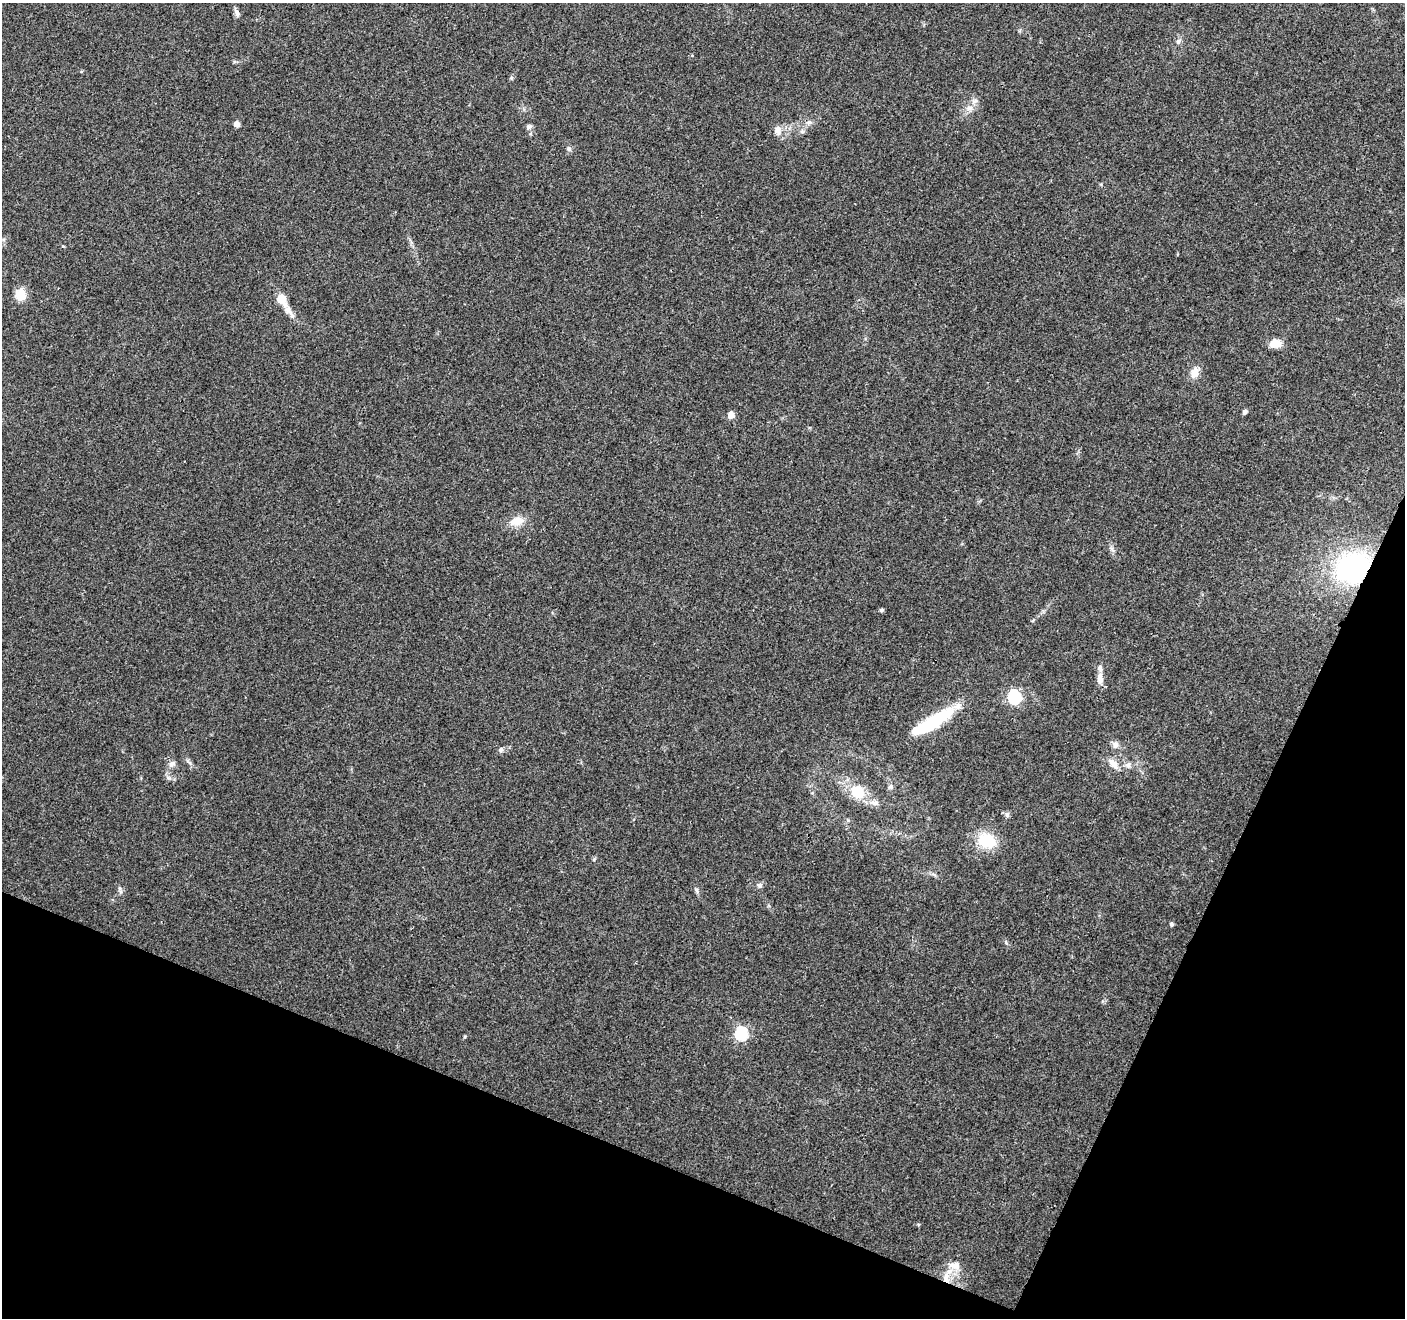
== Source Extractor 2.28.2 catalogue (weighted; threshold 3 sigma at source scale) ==
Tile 15 of 4 x 4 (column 3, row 4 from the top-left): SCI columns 2816-4218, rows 211-1526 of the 5633 x 5752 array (HDU 1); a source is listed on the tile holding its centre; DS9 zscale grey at full resolution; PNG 1407 x 1320 px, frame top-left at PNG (2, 3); no overlay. Shown black and unused: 21% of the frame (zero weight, under 3 of 4 exposures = <1% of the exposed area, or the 3 px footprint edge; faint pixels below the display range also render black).
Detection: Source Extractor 2.28.2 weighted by HDU 2 'WHT'; one run over the whole footprint, this tile lists its part. Background 0.0481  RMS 0.0039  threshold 0.0174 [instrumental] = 3 sigma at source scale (4.5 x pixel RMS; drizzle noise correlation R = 1.50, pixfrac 1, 0.0396/0.0396 arcsec/px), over >= 5 px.
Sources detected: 44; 2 inside a brighter listed object's ellipse — not listed separately; the other 42 listed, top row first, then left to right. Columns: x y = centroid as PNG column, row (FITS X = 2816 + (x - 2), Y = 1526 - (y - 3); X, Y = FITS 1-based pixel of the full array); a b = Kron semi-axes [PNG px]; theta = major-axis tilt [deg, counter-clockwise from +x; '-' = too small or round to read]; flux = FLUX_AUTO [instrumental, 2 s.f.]
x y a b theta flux
237 13 11 5 -64 1.3
1178 42 7 6 - 0.96
974 101 9 6 15 1.4
970 108 9 7 2 1.9
809 122 6 6 - 1
237 124 5 4 - 2.6
529 127 9 6 16 0.93
778 130 12 8 -83 2.6
569 149 7 6 - 1
63 246 4 4 - 0.33
20 295 12 10 72 6.5
282 299 15 10 -60 4.7
1275 343 13 9 7 4.2
1194 373 13 10 75 3.4
1245 412 5 4 - 1.1
731 415 5 5 - 4
517 521 19 11 15 4.9
1112 549 9 4 -42 0.91
1352 568 31 26 30 63
881 610 5 4 - 0.68
1100 679 15 7 -85 2.9
1014 697 6 6 - 60
933 722 50 11 31 26
1115 745 10 8 73 1.6
501 750 7 6 - 0.95
172 764 10 8 30 1.6
1114 764 16 8 -45 3.2
1128 765 7 7 - 1.3
891 787 7 6 - 0.87
858 792 17 14 -43 10
875 803 13 6 -5 2
1007 815 7 5 -88 1
987 841 20 16 -26 13
760 885 7 6 - 1.1
119 888 9 4 -71 0.77
697 890 8 4 -81 0.78
1172 924 5 4 - 0.77
1006 942 6 4 -57 0.56
741 1034 7 6 - 56
465 1037 5 3 - 0.41
955 1265 19 10 -7 4.1
946 1278 15 10 -89 5.1
Overlapping masked pixels (flux is a lower limit): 2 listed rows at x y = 1352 568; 946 1278
Unlisted compact peaks at least as high as the median listed source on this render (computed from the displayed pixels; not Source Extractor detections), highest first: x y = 168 778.